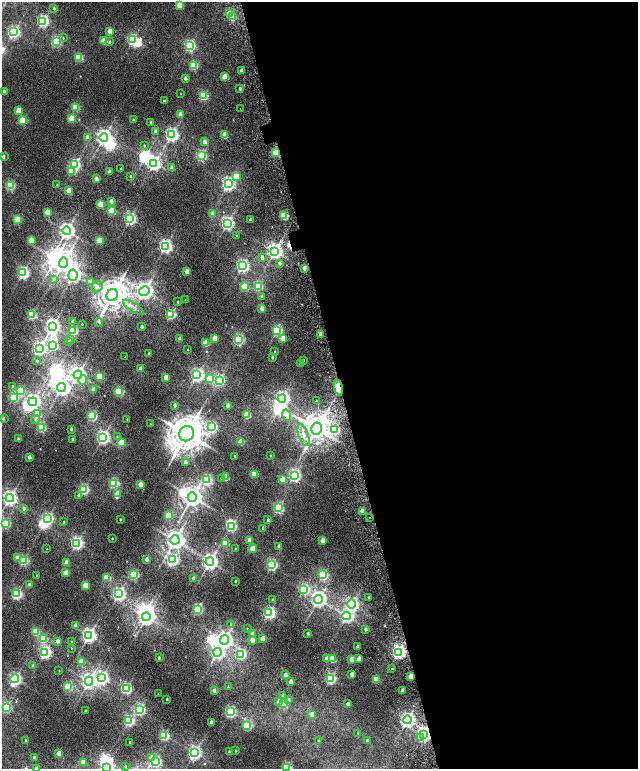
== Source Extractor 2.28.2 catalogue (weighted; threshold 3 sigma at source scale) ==
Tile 8 of 4 x 4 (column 4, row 2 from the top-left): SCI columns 4048-5318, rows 3294-4826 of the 5576 x 6577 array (HDU 1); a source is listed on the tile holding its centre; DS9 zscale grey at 2 x 2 block average (1 PNG px = mean of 2 x 2 image px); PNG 640 x 771 px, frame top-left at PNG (2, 2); each listed source drawn as its Kron ellipse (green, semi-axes under 4 px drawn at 4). Shown black and unused: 47% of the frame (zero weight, under 2 of 6 exposures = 9% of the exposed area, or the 3 px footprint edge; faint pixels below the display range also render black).
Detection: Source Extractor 2.28.2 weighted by HDU 2 'WHT'; one run over the whole footprint, this tile lists its part. Background 0.0104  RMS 0.0064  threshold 0.0261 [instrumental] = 3 sigma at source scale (4.09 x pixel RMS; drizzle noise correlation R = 1.36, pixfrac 0.8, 0.0396/0.0396 arcsec/px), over >= 5 px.
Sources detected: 322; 15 inside a brighter object's white glare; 2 cosmic-ray / hot-pixel residue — neither listed nor drawn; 2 inside a brighter listed object's ellipse — not listed separately; the other 303 listed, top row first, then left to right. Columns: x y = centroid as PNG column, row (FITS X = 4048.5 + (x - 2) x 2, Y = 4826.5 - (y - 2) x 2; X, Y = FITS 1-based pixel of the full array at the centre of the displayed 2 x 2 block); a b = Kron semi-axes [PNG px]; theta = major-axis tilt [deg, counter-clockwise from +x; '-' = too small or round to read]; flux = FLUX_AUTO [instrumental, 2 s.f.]
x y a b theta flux
179 5 3 3 - 23
54 8 3 2 - 1.8
230 14 3 3 - 68
233 17 3 3 - 26
43 21 4 3 - 210
110 31 3 2 - 14
13 32 4 3 - 230
63 38 3 3 - 1.2
133 40 4 3 - 160
56 41 3 3 - 140
104 41 3 3 - 31
110 42 4 3 - 2
189 45 4 3 - 180
79 57 3 3 - 61
193 65 3 3 - 71
242 71 3 2 - 7.9
225 77 3 3 - 28
185 78 3 2 - 6.4
240 89 3 2 - 2.4
4 91 3 2 - 4
181 94 2 2 - 0.5
203 96 3 3 - 93
164 101 2 2 - 1.4
75 107 3 3 - 56
240 109 2 2 - 0.38
19 111 3 3 - 26
180 114 3 2 - 7.5
71 118 3 3 - 42
23 120 3 3 - 64
133 120 2 2 - 2
151 122 2 2 - 2.6
155 131 3 2 - 3.6
172 135 4 4 - 310
225 135 3 3 - 22
87 137 3 3 - 7.2
104 137 4 4 - 470
204 142 3 2 - 11
144 145 3 2 - 1
276 153 3 3 - 45
3 156 2 2 - 3.9
201 156 3 3 - 130
154 163 4 4 - 280
75 165 4 3 - 180
121 168 2 2 - 0.62
172 168 3 2 - 11
71 171 3 3 - 39
109 172 3 2 - 7
130 176 3 2 - 1.4
236 176 3 3 - 24
96 179 3 2 - 8.9
228 184 4 4 - 330
10 185 3 3 - 110
57 185 2 2 - 0.56
69 191 3 2 - 25
111 201 3 2 - 7.5
101 204 3 3 - 33
111 211 3 3 - 51
47 212 3 3 - 28
213 214 3 2 - 11
284 216 3 3 - 62
130 219 4 3 - 230
17 220 3 3 - 61
250 220 2 2 - 2.3
227 223 4 4 - 280
66 231 4 4 - 480
236 235 2 2 - 0.55
31 240 3 3 - 27
99 241 3 3 - 44
165 246 4 4 - 290
275 251 4 4 - 480
262 257 3 3 - 3.2
63 262 5 4 - 890
279 263 3 3 - 2.8
242 266 4 3 - 260
304 268 3 2 - 7.8
187 272 3 2 - 14
23 273 3 3 - 200
73 275 5 4 - 330
53 280 4 3 - 1.5
90 282 4 3 - 7.5
258 286 3 3 - 99
97 287 6 5 - 4.2
244 287 3 3 - 61
144 291 5 4 - 640
112 295 6 5 - 1800
262 296 3 2 - 3.9
185 300 2 2 - 0.42
178 302 3 2 - 0.96
133 307 12 4 -32 5.3
262 308 3 2 - 13
171 314 3 3 - 120
31 315 3 3 - 91
73 321 3 2 - 4.8
99 322 4 3 - 1.6
82 324 2 2 - 0.76
52 326 4 4 - 410
142 327 2 2 - 3.7
277 330 3 3 - 130
73 331 3 3 - 87
320 334 3 2 - 6.3
215 338 3 2 - 19
179 339 3 2 - 4.9
238 339 3 3 - 180
283 339 3 2 - 18
71 340 4 3 - 1.2
68 342 3 3 - 3.1
206 343 3 3 - 29
53 345 4 3 - 140
39 348 4 4 - 300
188 350 2 2 - 0.45
275 352 2 2 - 0.84
149 354 2 2 - 3.3
125 357 2 2 - 0.35
272 357 3 2 - 2.1
304 360 3 2 - 0.85
37 361 3 3 - 1.6
300 364 3 2 - 6.3
140 369 3 2 - 7.6
78 375 4 4 - 480
197 375 4 4 - 260
100 376 3 3 - 48
166 377 3 2 - 15
210 379 3 3 - 38
83 380 4 3 - 13
219 380 4 3 - 130
13 386 3 3 - 1.8
61 387 5 4 - 430
338 387 8 4 -80 18
93 390 3 2 - 14
20 391 4 3 - 59
119 391 3 3 - 94
13 397 3 3 - 90
282 399 4 4 - 310
316 401 3 2 - 0.62
33 402 4 4 - 340
175 405 3 2 - 4.4
228 405 3 2 - 6.2
37 414 4 3 - 50
247 415 3 3 - 45
287 415 6 4 -72 9.2
92 416 3 3 - 120
3 418 3 2 - 2.1
127 419 2 2 - 0.51
35 420 4 3 - 1.7
150 424 3 2 - 0.73
41 427 3 3 - 92
212 427 4 3 - 120
71 429 2 2 - 2.3
317 429 6 5 - 1400
334 430 4 3 - 94
186 434 8 7 - 2600
303 435 11 5 -71 8.4
117 436 3 3 - 0.87
103 437 4 4 - 300
18 439 2 2 - 1.9
72 439 2 2 - 1.4
241 442 3 2 - 24
121 443 3 3 - 39
234 456 2 2 - 0.93
270 456 2 2 - 0.83
29 457 3 2 - 5.1
185 462 3 3 - 3.5
254 474 3 3 - 47
294 475 4 3 - 250
226 477 3 3 - 26
221 478 3 3 - 1.7
283 479 3 3 - 23
207 480 4 3 - 130
114 483 3 3 - 120
140 485 3 2 - 15
84 489 3 3 - 140
117 494 3 3 - 19
78 495 4 3 - 2
192 497 5 4 - 880
10 498 4 4 - 370
278 508 3 3 - 130
24 509 3 3 - 2.7
362 511 3 2 - 16
168 515 3 3 - 57
369 517 2 2 - 0.59
48 518 4 3 - 160
121 519 2 2 - 1.2
268 520 3 2 - 2.4
63 522 3 2 - 1.1
5 523 3 3 - 120
231 526 3 3 - 140
263 528 3 2 - 5.2
112 539 2 2 - 0.7
175 540 4 4 - 710
250 540 3 2 - 14
323 540 3 2 - 16
77 543 4 3 - 250
226 543 3 3 - 39
279 546 3 2 - 5.3
235 548 2 2 - 0.52
47 549 2 2 - 0.36
252 549 4 3 - 18
18 558 3 3 - 12
146 559 3 2 - 6.9
24 560 3 3 - 120
172 560 4 3 - 190
66 562 3 2 - 7.7
210 562 4 4 - 470
272 564 4 3 - 180
66 573 3 2 - 20
134 574 3 3 - 110
37 575 2 2 - 0.78
323 575 3 3 - 120
107 577 3 3 - 44
193 579 3 2 - 4.4
235 581 2 2 - 1.3
30 585 3 2 - 5
85 585 3 3 - 27
304 589 4 3 - 140
17 594 3 3 - 150
119 594 4 4 - 300
369 597 3 2 - 0.91
273 599 3 2 - 0.87
318 599 4 4 - 460
352 604 5 4 - 250
198 609 4 3 - 120
269 613 4 3 - 210
347 616 4 4 - 260
146 617 4 4 - 470
75 625 3 2 - 2.9
231 625 3 3 - 1
247 629 3 2 - 0.57
366 629 3 2 - 3.6
35 632 3 3 - 52
253 634 3 2 - 7.5
308 634 2 2 - 1.9
89 635 4 4 - 380
43 639 4 3 - 68
263 639 3 2 - 25
224 640 4 4 - 500
252 640 3 2 - 11
57 641 3 2 - 8.1
71 642 3 2 - 0.86
357 646 3 2 - 2.3
71 648 3 2 - 0.69
45 652 4 3 - 220
218 652 4 4 - 210
398 652 4 4 - 330
241 654 4 3 - 130
159 658 3 2 - 1.6
327 659 3 3 - 9
332 659 3 3 - 38
352 659 3 2 - 15
359 659 3 2 - 12
82 661 3 3 - 23
33 665 3 2 - 2.4
392 668 3 2 - 1.1
59 671 2 2 - 0.39
352 674 3 2 - 8.9
285 675 3 2 - 6.4
410 676 3 2 - 22
102 678 4 4 - 260
331 678 4 3 - 160
15 679 4 3 - 250
376 679 3 3 - 36
89 681 4 4 - 440
290 682 3 2 - 7.1
68 687 3 3 - 67
228 687 2 2 - 0.56
126 688 3 3 - 150
214 690 3 2 - 6
403 690 3 2 - 8.8
158 694 2 2 - 0.41
282 696 3 2 - 1.8
167 699 2 2 - 1.3
289 699 4 3 - 1.6
279 702 3 3 - 9.2
283 704 3 3 - 59
348 704 3 2 - 6
6 707 3 3 - 110
139 709 4 3 - 180
85 711 2 2 - 1.1
230 712 3 3 - 180
312 714 3 2 - 11
407 720 4 4 - 390
129 721 3 3 - 150
211 722 3 2 - 3.6
247 725 3 3 - 90
358 733 2 2 - 0.67
424 734 4 4 - 360
164 735 3 3 - 120
421 738 3 3 - 18
25 740 3 2 - 0.96
367 740 3 2 - 1.8
318 741 3 2 - 0.65
130 742 2 2 - 1.5
236 751 3 2 - 1.2
229 752 3 2 - 2.1
59 753 3 2 - 11
194 753 4 4 - 300
34 757 2 2 - 2.3
151 758 4 3 - 9.8
155 761 4 3 - 170
83 762 3 3 - 27
125 766 3 3 - 1.3
36 768 3 2 - 4
106 768 4 4 - 330
287 768 3 3 - 98
Overlapping masked pixels (flux is a lower limit): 3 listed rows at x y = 276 153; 338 387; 424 734
Isophote crosses this tile's border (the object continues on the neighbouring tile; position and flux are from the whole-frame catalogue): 4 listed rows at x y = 5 523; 36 768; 106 768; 287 768
Diffuse or blended objects may show on this block-average render without a row.